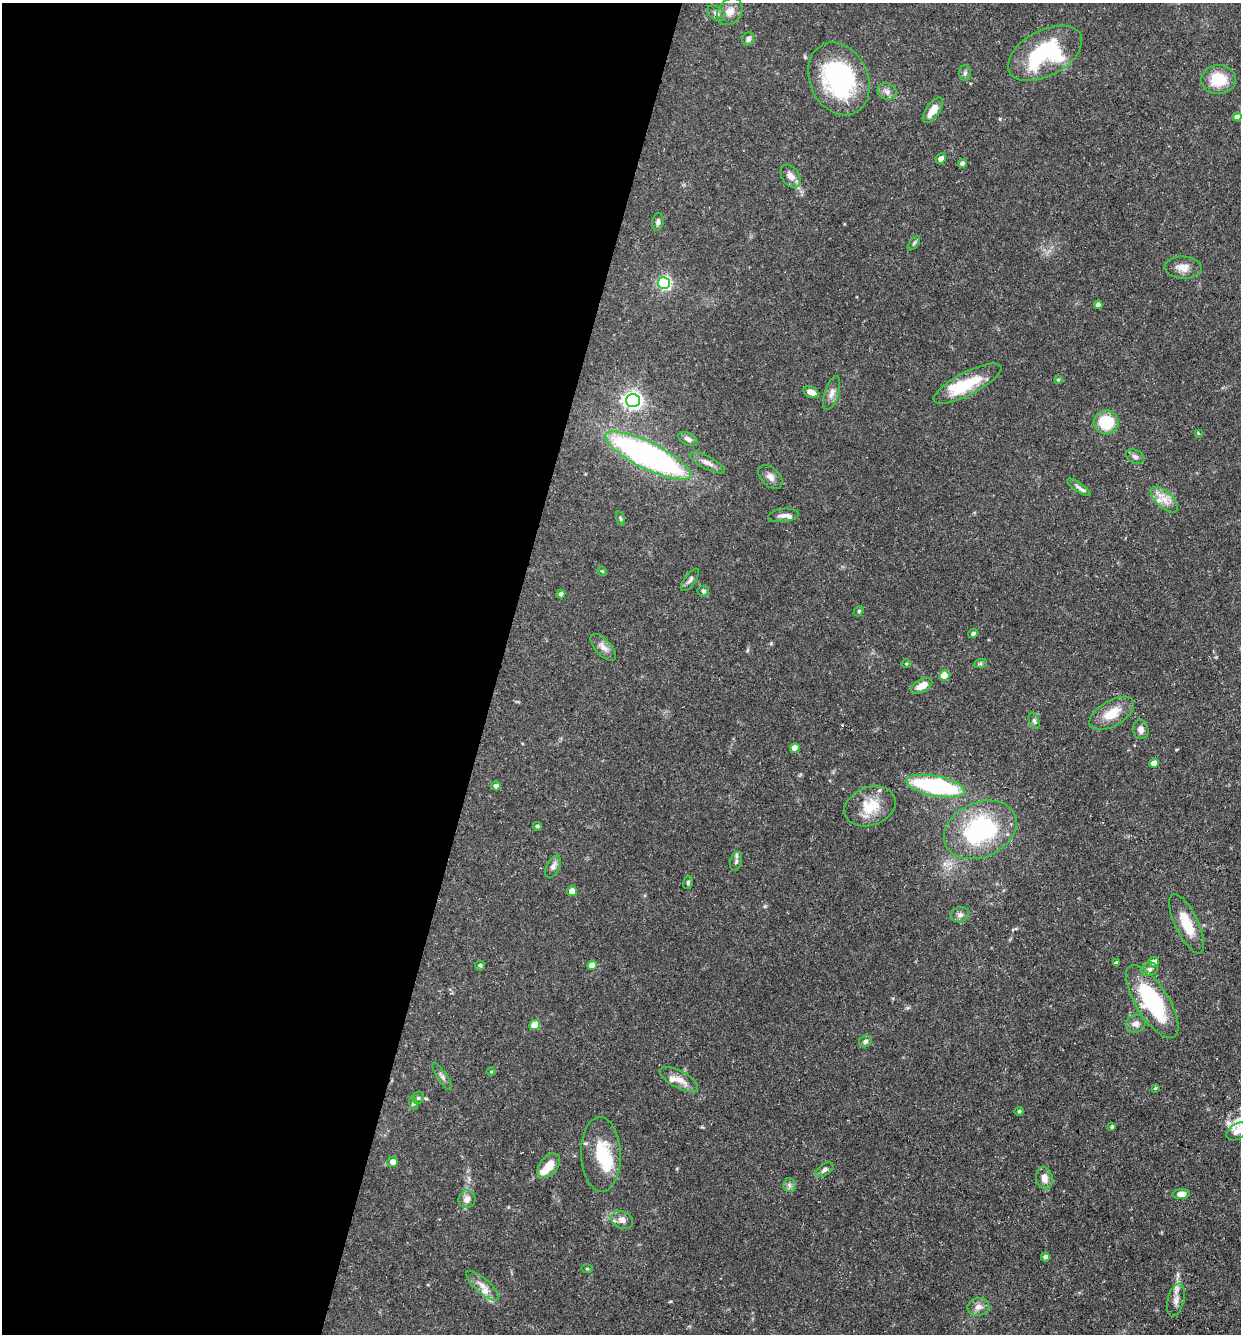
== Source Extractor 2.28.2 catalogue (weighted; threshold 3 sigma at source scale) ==
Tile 5 of 4 x 4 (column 1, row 2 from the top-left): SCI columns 258-1496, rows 2663-3994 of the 5340 x 5325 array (HDU 1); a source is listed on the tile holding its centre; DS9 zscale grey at full resolution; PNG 1243 x 1336 px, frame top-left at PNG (2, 3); each listed source drawn as its Kron ellipse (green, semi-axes under 4 px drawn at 4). Shown black and unused: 40% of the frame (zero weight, under 3 of 5 exposures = <1% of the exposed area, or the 3 px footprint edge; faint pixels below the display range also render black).
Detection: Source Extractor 2.28.2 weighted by HDU 2 'WHT'; one run over the whole footprint, this tile lists its part. Background 0.0954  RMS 0.0044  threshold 0.0199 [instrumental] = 3 sigma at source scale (4.5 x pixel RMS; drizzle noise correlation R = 1.50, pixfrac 1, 0.05/0.05 arcsec/px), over >= 5 px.
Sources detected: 101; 3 inside a brighter object's white glare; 1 cosmic-ray / hot-pixel residue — neither listed nor drawn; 4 inside a brighter listed object's ellipse — not listed separately; the other 93 listed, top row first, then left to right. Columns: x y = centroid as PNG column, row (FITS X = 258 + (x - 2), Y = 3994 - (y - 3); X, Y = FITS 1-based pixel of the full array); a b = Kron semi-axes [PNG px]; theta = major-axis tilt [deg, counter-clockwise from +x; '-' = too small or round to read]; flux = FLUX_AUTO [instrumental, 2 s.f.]
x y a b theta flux
730 11 14 11 55 4.2
716 13 10 6 -34 1.5
748 39 7 6 - 1.4
1045 53 40 22 28 45
965 73 8 5 89 1
839 79 38 29 -65 57
1218 80 17 14 4 13
887 92 10 8 -23 2
933 110 15 6 56 5.4
1237 117 5 4 - 2.7
941 159 5 5 - 2.5
962 163 4 4 - 1.8
790 176 12 8 -56 3.1
658 222 9 5 82 1.3
914 243 8 4 54 0.74
1183 267 18 11 -4 4.2
664 283 6 6 - 71
1098 305 4 4 - 2.4
1058 380 4 3 - 0.54
967 384 37 11 27 16
811 392 8 5 -26 3.6
832 393 18 7 72 2.9
633 401 7 6 - 190
1106 422 12 11 - 16
1198 433 4 3 - 0.43
688 439 10 6 -24 1.7
648 456 47 13 -26 140
1135 457 10 6 -25 1.5
707 463 20 6 -27 2.8
770 477 14 9 -44 2.5
1079 487 14 4 -35 1.6
1164 500 17 8 -42 4.8
783 515 15 6 8 2.1
621 518 7 3 -71 0.66
602 571 5 4 - 0.43
690 580 13 5 55 1.4
703 591 5 5 - 1.1
561 594 4 4 - 1.3
859 611 6 4 48 0.55
973 634 5 4 - 1
603 647 17 8 -47 2.7
906 664 4 3 - 0.4
980 664 7 4 18 0.65
944 676 5 5 - 14
922 686 11 6 27 5.4
1112 713 25 12 31 9.3
1034 721 8 5 -68 0.97
1141 730 9 8 - 2.1
795 748 5 4 - 5.5
1154 763 5 4 - 4
495 786 5 4 - 1.5
936 786 29 10 -11 60
870 806 26 19 19 12
537 826 4 4 - 0.76
980 830 38 27 24 52
736 861 9 5 74 1.3
553 867 12 6 62 1.8
688 882 7 5 74 0.78
572 891 5 5 - 6.2
960 915 9 7 18 1.6
1187 924 32 11 -65 11
1153 962 5 5 - 3.2
1116 963 4 3 - 0.9
480 965 5 5 - 0.93
592 965 5 4 - 5
1149 969 9 6 16 1.6
1152 1002 42 16 -58 44
1136 1024 10 9 - 2.3
535 1025 5 5 - 13
865 1041 6 5 - 1.3
491 1072 4 3 - 0.41
442 1077 16 5 -56 1.6
679 1079 21 8 -28 4.4
1155 1088 4 3 - 0.39
418 1098 6 6 - 0.87
413 1103 6 4 -72 0.67
1019 1111 5 4 - 0.71
1112 1127 4 3 - 0.74
1237 1132 12 7 34 2
601 1154 37 20 -88 18
393 1162 5 5 - 3.2
549 1166 14 9 51 6.5
824 1170 10 5 33 1.5
1044 1178 11 8 -77 3.7
789 1185 7 6 - 1.3
1181 1194 8 5 5 3.7
467 1199 9 8 - 2.9
622 1220 11 8 -24 2.9
1045 1257 4 4 - 1.3
587 1269 5 3 - 0.44
482 1286 20 7 -42 3.8
1176 1300 17 8 75 3.2
978 1307 11 9 8 2.6